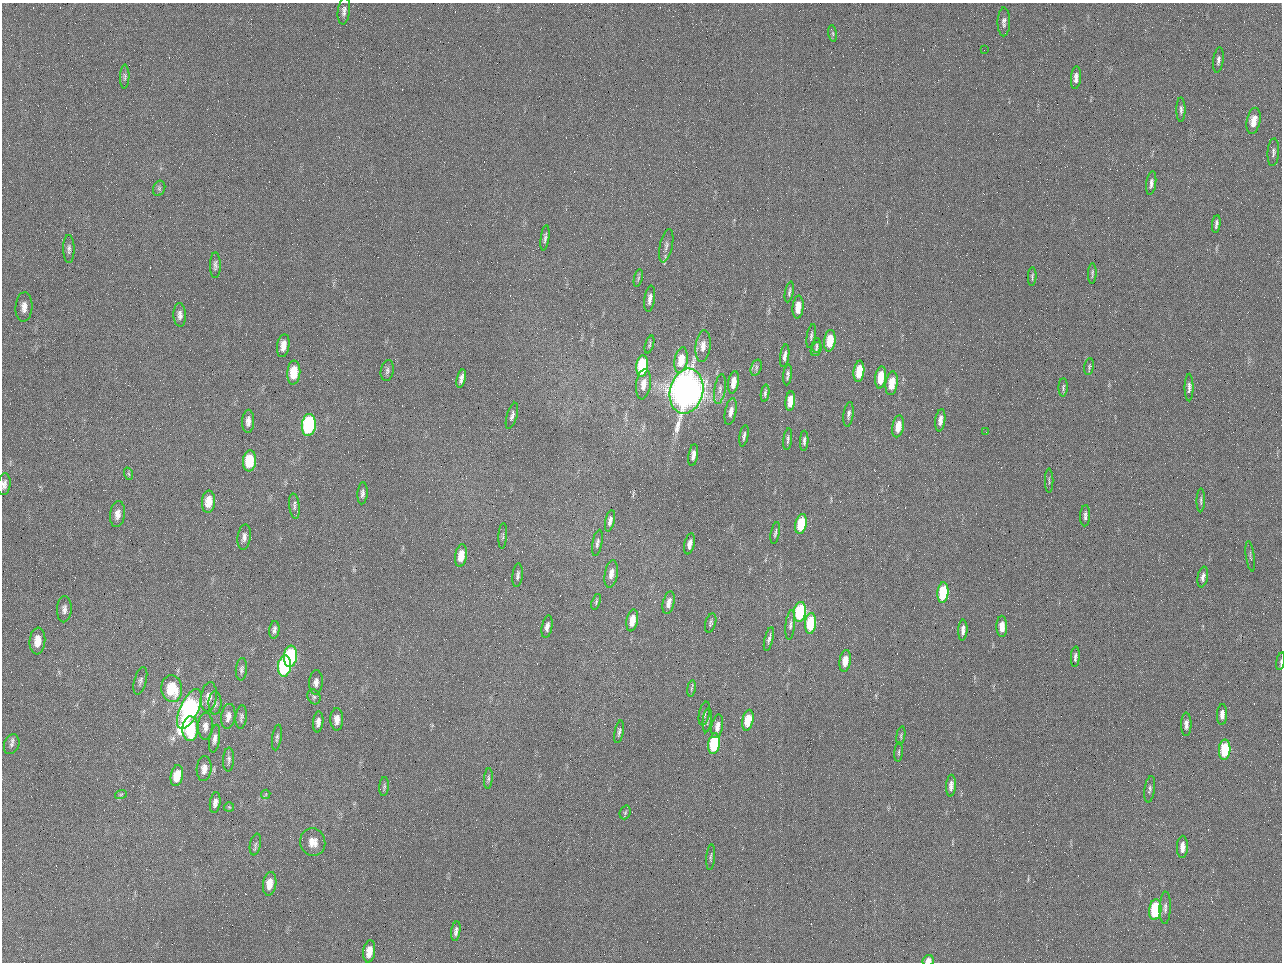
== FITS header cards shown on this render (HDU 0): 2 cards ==
NAXIS1  =                 1280 / length of data axis 1
NAXIS2  =                  960 / length of data axis 2

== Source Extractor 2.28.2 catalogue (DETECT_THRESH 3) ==
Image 1280 x 960 px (HDU 0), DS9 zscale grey, 1 PNG px = 1 image px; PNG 1284 x 964 px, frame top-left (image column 1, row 960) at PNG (2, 3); each listed source drawn as its Kron ellipse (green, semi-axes under 4 px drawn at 4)
Background 2560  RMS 180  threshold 554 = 3 sigma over >= 5 px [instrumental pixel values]
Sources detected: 157; all 157 listed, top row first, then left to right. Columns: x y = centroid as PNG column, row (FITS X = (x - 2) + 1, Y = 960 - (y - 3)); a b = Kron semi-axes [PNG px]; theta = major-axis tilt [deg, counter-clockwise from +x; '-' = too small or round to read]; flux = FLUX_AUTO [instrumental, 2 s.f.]
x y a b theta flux
344 11 13 6 83 5.8e+04
1004 22 14 6 90 5.7e+04
833 33 8 4 -81 2.2e+04
984 50 2 2 - 6.2e+04
1218 60 12 5 82 4.3e+04
125 76 12 4 89 3.1e+04
1076 78 11 5 86 6.9e+04
1181 110 12 4 -90 3.9e+04
1254 121 13 7 78 1.7e+05
1273 152 14 5 86 4.3e+04
1151 183 12 5 82 4.9e+04
159 188 8 6 70 3.0e+04
1216 224 9 3 82 3.6e+04
545 238 13 4 82 3.7e+04
666 246 17 6 77 6.3e+04
69 249 14 5 -90 4.8e+04
215 265 13 5 -90 4.5e+04
1092 273 10 3 88 2.5e+04
1032 276 9 4 86 2.3e+04
638 278 9 3 77 2.4e+04
789 292 10 3 79 2.7e+04
650 299 13 5 82 6.9e+04
24 307 15 8 87 1.0e+05
798 307 11 5 85 1.6e+05
180 315 12 6 -87 6.4e+04
811 336 12 4 80 2.9e+04
830 341 11 5 82 3.5e+05
649 345 9 4 73 2.2e+04
283 346 11 6 81 1.2e+05
703 346 16 7 84 1.2e+05
817 346 7 4 85 2.4e+04
816 349 7 5 69 2.8e+04
785 356 11 4 82 5.5e+04
681 360 13 6 80 3.0e+05
642 366 11 6 85 9.6e+05
1089 367 8 5 81 2.1e+04
756 368 8 5 72 3.2e+04
387 371 10 6 79 3.9e+04
859 371 10 5 83 3.2e+05
294 373 12 6 85 3.6e+05
788 375 10 4 84 3.5e+04
881 377 11 5 83 3.3e+05
461 379 9 4 78 5.9e+04
733 382 11 5 80 1.5e+05
892 383 12 6 82 2.5e+05
643 384 15 7 82 1.3e+05
1063 387 9 4 87 2.7e+04
1189 388 14 4 -90 5.2e+04
720 389 15 5 81 6.2e+04
686 391 23 16 76 1.2e+07
765 393 8 3 83 2.7e+04
790 401 10 4 85 2.0e+05
731 412 14 5 79 7.9e+04
848 414 12 5 82 4.5e+04
512 416 13 5 73 4.8e+04
940 420 11 5 83 8.0e+04
248 421 11 6 88 7.3e+04
309 425 11 7 83 1.9e+06
898 426 11 5 79 1.8e+05
986 432 3 2 - 9.5e+03
744 436 11 4 80 3.4e+04
788 439 11 4 82 3.0e+04
804 441 10 3 88 3.5e+04
693 455 11 4 81 6.6e+04
250 461 10 6 84 4.5e+05
129 474 6 4 -70 1.7e+04
1049 481 12 2 90 1.6e+04
4 484 11 6 82 5.6e+04
362 493 11 5 85 4.5e+04
1201 500 12 4 88 2.9e+04
208 502 11 6 85 2.1e+05
294 506 13 5 -83 3.9e+04
117 514 13 7 84 9.2e+04
1085 516 11 5 87 4.1e+04
610 521 11 4 77 5.6e+04
801 524 10 5 78 5.4e+05
775 533 11 3 79 2.7e+04
503 536 13 3 87 2.1e+04
244 537 13 6 82 6.5e+04
597 543 13 5 80 4.5e+04
690 544 10 5 77 8.3e+04
461 556 11 6 81 2.0e+05
1250 556 15 2 -82 2.0e+04
611 574 14 6 81 9.7e+04
518 575 12 5 84 4.4e+04
1203 577 10 5 79 4.8e+04
943 593 10 5 86 6.3e+05
596 602 8 4 72 2.1e+04
669 603 11 5 77 8.7e+04
64 609 13 7 88 6.5e+04
800 612 10 6 81 1.4e+06
632 620 11 5 79 1.9e+05
711 623 10 5 74 2.9e+04
811 623 10 5 85 6.9e+05
790 625 15 4 84 4.4e+04
1002 626 11 5 -89 1.4e+05
547 627 11 5 79 6.0e+04
274 630 9 5 84 4.2e+04
963 630 10 4 86 7.4e+04
769 639 12 4 76 4.1e+04
37 641 13 8 86 1.8e+05
290 656 11 6 84 1.4e+06
1075 657 10 4 85 3.5e+04
845 661 11 5 83 1.5e+05
1281 661 9 3 78 2.3e+04
284 666 10 6 82 1.5e+06
241 669 11 5 85 3.8e+04
140 681 14 6 75 4.3e+04
316 682 12 7 85 7.6e+04
691 688 8 4 81 2.2e+04
172 689 13 10 -85 4.8e+05
209 697 15 8 81 1.0e+05
314 697 8 6 -61 2.9e+04
215 703 12 6 90 4.8e+04
189 709 21 9 65 3.3e+06
704 713 12 5 78 3.6e+04
1222 715 10 5 87 8.6e+04
228 716 12 7 82 7.5e+04
241 717 12 5 84 3.7e+04
337 719 11 6 89 1.0e+05
707 720 12 4 84 3.0e+04
748 720 11 5 78 3.2e+05
318 722 10 5 84 7.2e+04
1186 724 12 5 -89 6.7e+04
205 726 13 7 88 8.1e+04
717 726 12 5 80 1.0e+05
190 729 12 8 87 7.7e+05
619 732 11 4 79 3.8e+04
901 736 9 4 80 2.4e+04
277 737 13 4 82 3.2e+04
215 739 14 5 81 6.6e+04
12 744 10 7 68 5.5e+04
714 744 10 5 81 1.0e+06
1225 750 10 5 87 6.7e+05
899 752 9 4 85 2.2e+04
229 760 12 5 87 3.9e+04
204 769 12 7 86 1.0e+05
177 776 10 6 79 2.6e+05
488 778 10 4 85 2.9e+04
384 786 9 5 85 2.9e+04
951 786 11 5 87 7.0e+04
1150 789 13 5 82 3.7e+04
121 794 6 3 19 1.5e+04
266 794 5 4 - 1.4e+04
215 802 10 5 82 5.8e+04
229 807 5 5 - 1.8e+04
625 812 7 5 69 2.2e+04
313 842 14 12 -76 1.6e+05
255 844 11 5 78 3.3e+04
1182 847 11 5 88 1.0e+05
711 857 13 3 85 2.5e+04
270 884 12 6 82 1.7e+05
1165 908 16 5 88 6.0e+04
1155 910 10 6 84 9.7e+05
456 931 10 4 81 4.4e+04
369 951 11 6 83 1.7e+05
928 960 6 5 - 8.1e+04
At the frame edge (FLAGS 8, measured only in part): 3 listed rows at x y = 4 484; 1281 661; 928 960